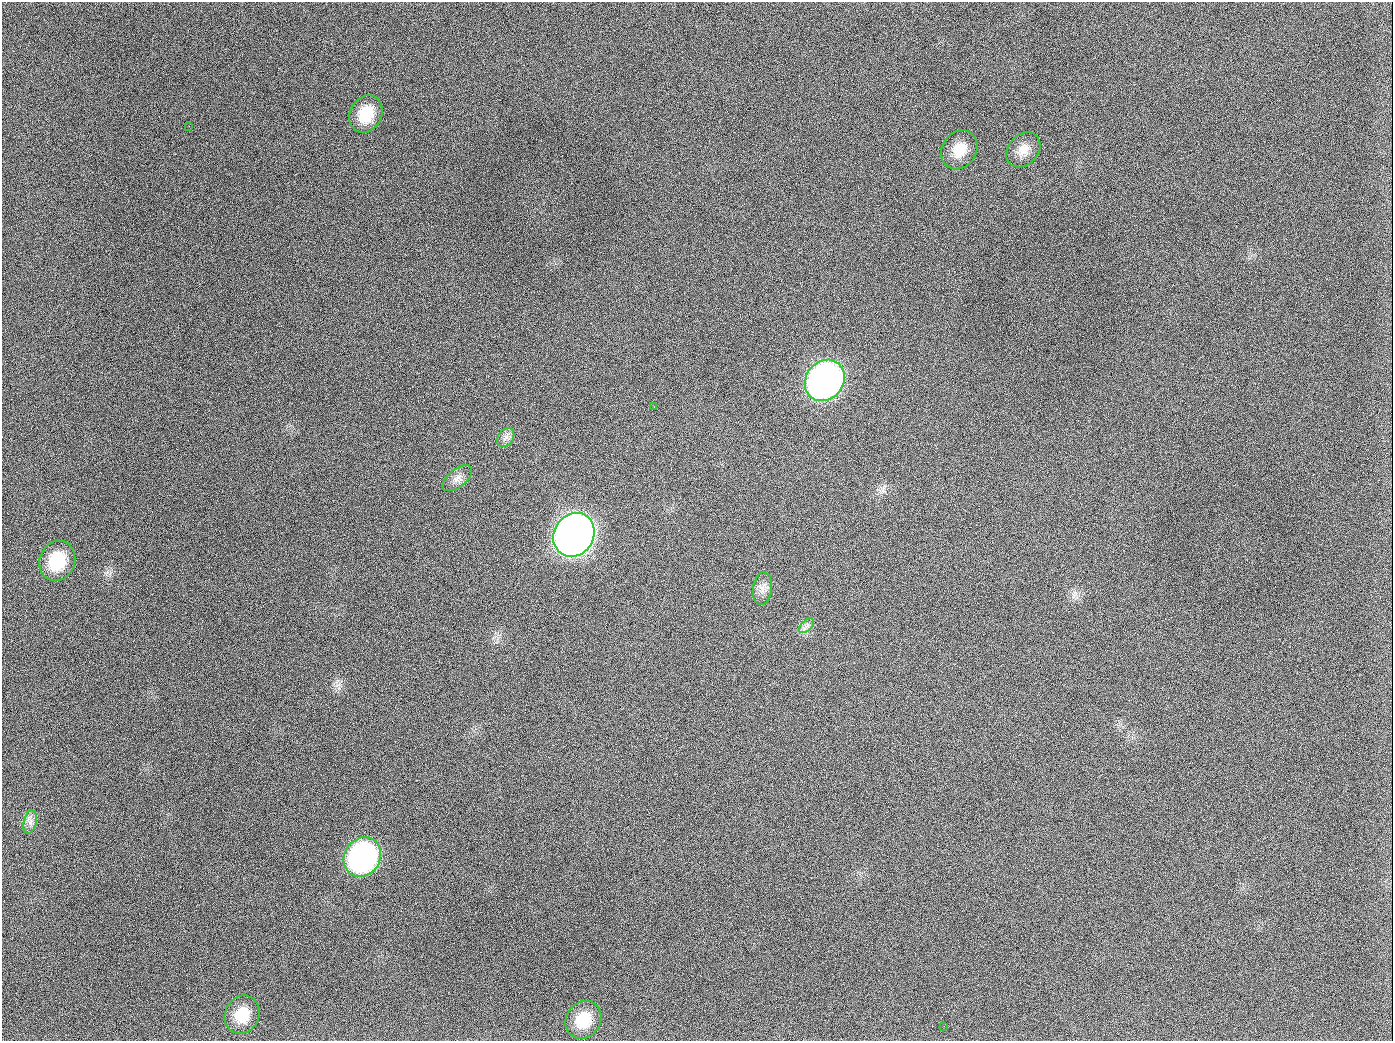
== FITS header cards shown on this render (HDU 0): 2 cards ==
NAXIS1  =                 1391
NAXIS2  =                 1039

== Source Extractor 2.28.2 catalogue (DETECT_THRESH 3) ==
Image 1391 x 1039 px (HDU 0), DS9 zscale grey, 1 PNG px = 1 image px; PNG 1395 x 1043 px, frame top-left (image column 1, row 1039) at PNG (2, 2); each listed source drawn as its Kron ellipse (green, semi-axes under 4 px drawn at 4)
Background 1360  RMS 65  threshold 196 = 3 sigma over >= 5 px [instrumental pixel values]
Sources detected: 17; all 17 listed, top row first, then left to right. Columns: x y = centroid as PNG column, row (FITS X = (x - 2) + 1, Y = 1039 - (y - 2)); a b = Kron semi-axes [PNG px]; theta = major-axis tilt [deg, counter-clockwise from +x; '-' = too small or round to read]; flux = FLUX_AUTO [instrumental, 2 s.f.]
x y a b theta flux
366 114 19 16 62 1.4e+05
189 126 2 2 - 6.6e+03
959 150 20 17 58 9.2e+04
1023 150 19 15 48 6.0e+04
825 380 22 18 52 2.5e+06
654 407 3 2 - 4.3e+03
506 438 10 7 54 2.3e+04
457 478 17 9 39 3.3e+04
574 535 23 19 58 5.6e+06
57 561 20 17 68 2.0e+05
762 588 16 9 84 3.7e+04
806 626 9 5 43 1.7e+04
30 822 12 6 76 2.5e+04
362 857 20 18 57 1.1e+06
242 1015 19 17 65 1.2e+05
583 1020 20 17 56 1.3e+05
944 1026 3 2 - 5.7e+03